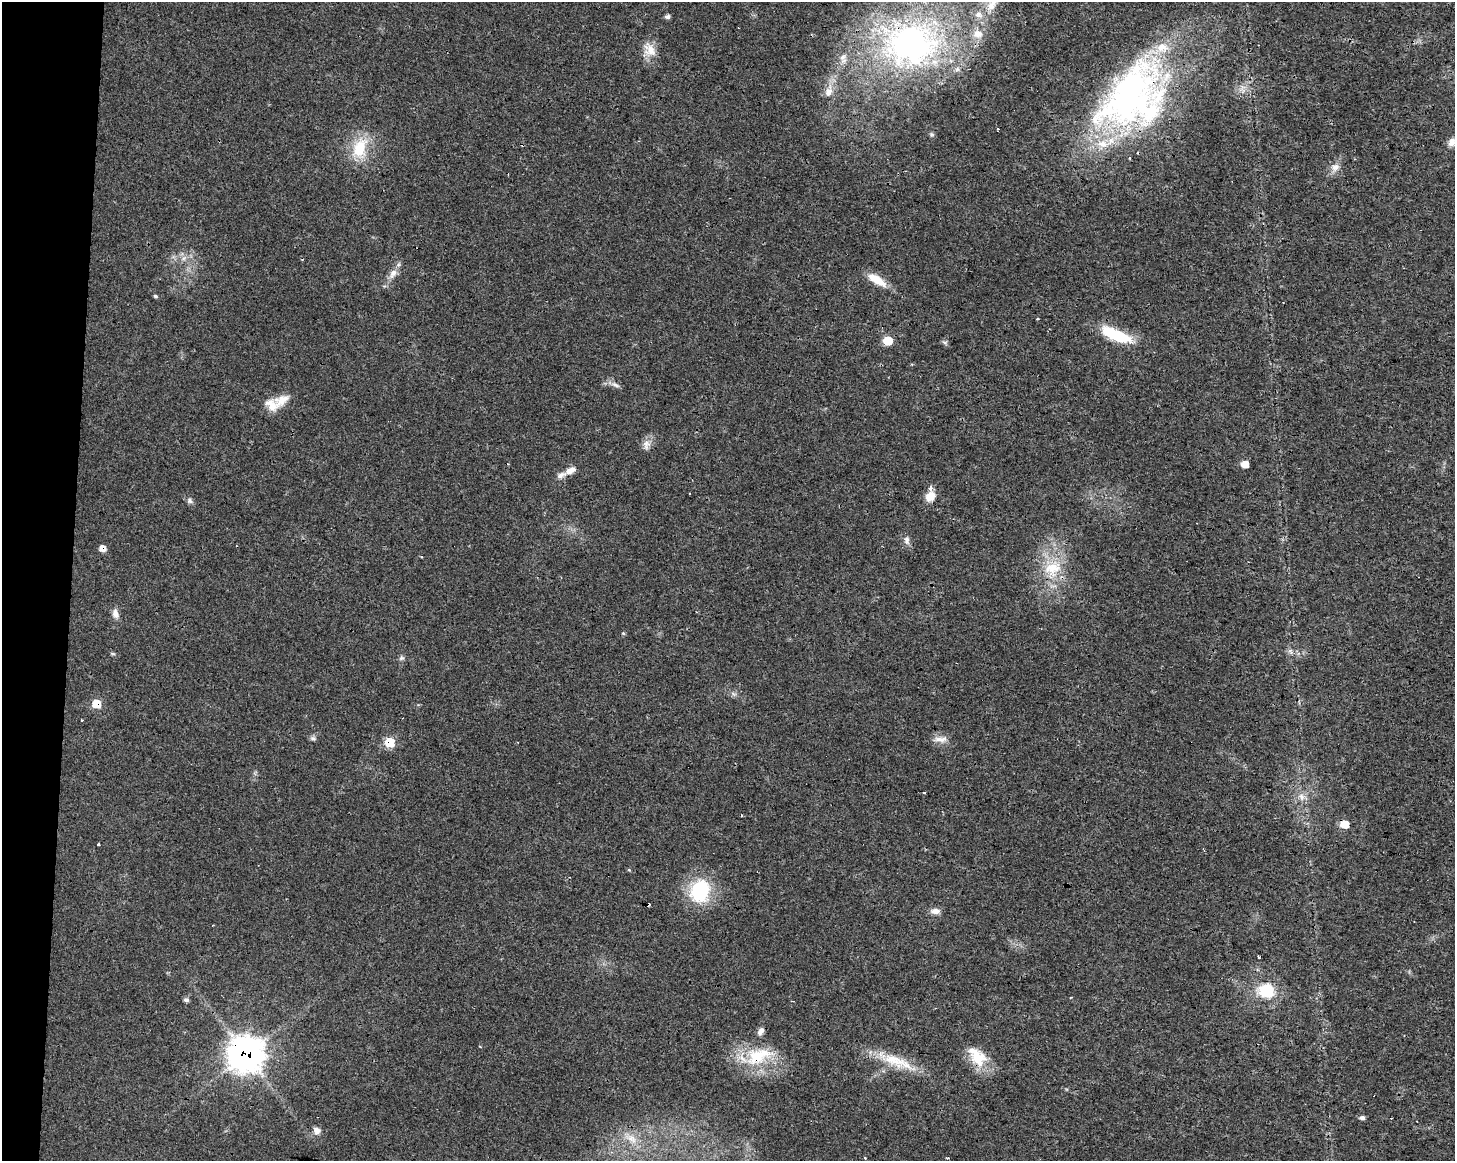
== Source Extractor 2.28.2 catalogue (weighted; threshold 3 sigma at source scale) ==
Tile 7 of 3 x 4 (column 1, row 3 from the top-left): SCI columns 282-1734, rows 1159-2317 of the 4865 x 4639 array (HDU 1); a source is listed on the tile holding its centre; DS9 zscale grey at full resolution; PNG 1457 x 1163 px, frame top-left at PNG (2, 2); no overlay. Shown black and unused: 5% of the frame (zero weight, under 3 of 4 exposures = <1% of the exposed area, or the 3 px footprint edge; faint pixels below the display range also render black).
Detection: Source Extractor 2.28.2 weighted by HDU 2 'WHT'; one run over the whole footprint, this tile lists its part. Background 0.0168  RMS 0.0031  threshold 0.0137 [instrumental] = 3 sigma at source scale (4.5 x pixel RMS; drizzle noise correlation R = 1.50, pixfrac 1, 0.0396/0.0396 arcsec/px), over >= 5 px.
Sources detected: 77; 8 cosmic-ray / hot-pixel residue — not listed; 9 inside a brighter listed object's ellipse — not listed separately; the other 60 listed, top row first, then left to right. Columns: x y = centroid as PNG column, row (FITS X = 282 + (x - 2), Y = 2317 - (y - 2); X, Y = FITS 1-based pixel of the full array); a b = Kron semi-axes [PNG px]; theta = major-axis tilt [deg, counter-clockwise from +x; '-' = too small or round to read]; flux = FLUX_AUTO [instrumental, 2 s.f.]
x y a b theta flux
991 7 14 11 54 3.7
978 14 11 9 -11 2.2
667 17 6 5 - 0.92
978 34 13 10 -4 3.1
911 44 58 46 -5 100
650 50 19 15 -47 4.2
843 57 11 9 45 2.1
829 91 19 10 72 3.5
1130 95 100 56 48 110
998 129 3 3 - 1.5
1452 142 11 9 52 2.1
360 148 32 19 73 11
1335 167 12 10 10 2.1
184 258 8 5 45 0.96
393 274 15 9 62 2.4
877 280 24 9 -32 5.7
155 296 5 4 - 0.45
1037 318 3 3 - 0.47
1116 335 34 11 -23 15
888 341 6 6 - 8.5
945 342 7 4 -19 0.57
616 385 11 5 -26 1.1
282 400 27 14 33 4.6
646 444 15 9 87 2.1
1245 464 6 5 - 3.8
571 470 17 8 25 2.4
930 496 10 8 42 4.5
189 501 8 7 - 0.91
907 540 12 7 -85 1.4
102 548 7 6 - 1.8
1053 569 28 19 26 11
115 613 13 8 -75 1.7
623 633 5 5 - 0.38
113 654 8 3 -19 0.41
402 658 8 5 25 0.68
733 694 9 4 -31 0.75
96 704 6 6 - 7.2
313 738 8 6 -8 0.74
941 739 20 7 3 2.3
390 742 7 6 - 11
924 792 3 3 - 1
1301 797 10 8 -77 1.9
1344 824 7 6 - 5.9
99 844 3 3 - 0.59
629 870 5 4 - 0.28
700 891 23 18 69 22
935 911 12 7 -3 1.8
1258 957 3 2 - 0.58
1266 991 25 21 -11 10
1071 997 3 3 - 0.34
186 1000 6 5 - 0.82
246 1054 13 13 - 470
758 1056 43 23 17 16
894 1060 50 14 -20 11
978 1060 25 21 -12 7.9
1362 1118 6 5 - 0.87
317 1130 10 8 -43 1.6
632 1139 15 9 -34 2.7
865 1158 3 3 - 0.6
948 1158 4 3 - 0.35
Overlapping masked pixels (flux is a lower limit): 9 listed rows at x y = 911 44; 1130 95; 102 548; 96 704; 390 742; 1344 824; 246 1054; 758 1056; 978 1060
Isophote crosses this tile's border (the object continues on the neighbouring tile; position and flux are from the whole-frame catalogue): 1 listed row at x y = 1452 142